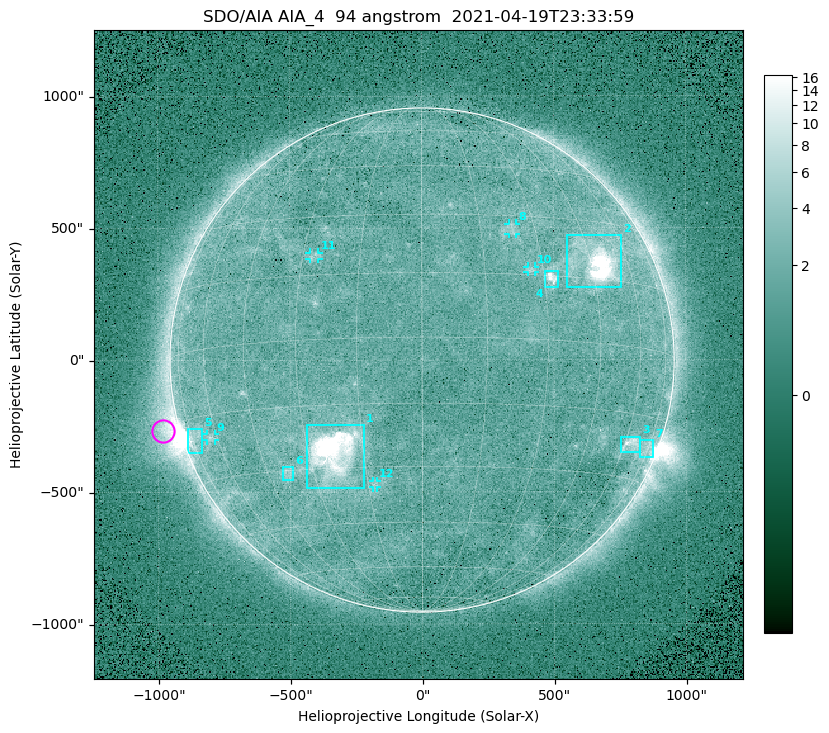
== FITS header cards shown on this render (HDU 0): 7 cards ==
TELESCOP= 'SDO/AIA '
INSTRUME= 'AIA_4   '
WAVELNTH=                   94
WAVEUNIT= 'angstrom'
DATE-OBS= '2021-04-19T23:33:59.12'
CTYPE1  = 'HPLN-TAN'
CTYPE2  = 'HPLT-TAN'

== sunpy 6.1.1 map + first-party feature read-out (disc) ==
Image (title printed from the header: SDO/AIA AIA_4  94 angstrom  2021-04-19T23:33:59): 512 x 512 px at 4.8 arcsec/px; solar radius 955 arcsec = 199 px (full disc in frame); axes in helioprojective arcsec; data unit not stated in the header (colour bar unlabelled)
Orientation: roll -0.138 deg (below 1 deg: not rotated)
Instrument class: DISC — disc imager (sunpy class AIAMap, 94 A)
Bright regions (active regions / flare kernels): reference = the median radial profile (limb darkening/brightening removed); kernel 5 px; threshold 5 sigma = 2.54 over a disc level ~1.76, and >= 1.15x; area >= 9 px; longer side >= 5 px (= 24 arcsec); searched inside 0.97 R_sun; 12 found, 12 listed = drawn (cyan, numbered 1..; 5 of them under ~33 arcsec drawn as corner ticks so the feature stays visible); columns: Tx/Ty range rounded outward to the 10 arcsec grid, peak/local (2 s.f.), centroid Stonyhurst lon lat
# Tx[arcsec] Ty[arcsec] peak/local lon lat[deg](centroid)
1 -440..-220 -490..-240 360 -23 -26
2 550..760 270..470 41 +47 +19
3 750..830 -350..-290 4.6 +63 -22
4 460..520 270..340 7.1 +32 +14
5 -890..-830 -350..-260 5.9 -72 -19
6 -530..-490 -450..-400 3 -38 -31
7 820..880 -370..-300 3.1 +74 -22
8 330..360 470..520 2.7 +23 +26
9 -820..-780 -300..-280 2.9 -63 -20
10 400..430 330..360 2.9 +27 +16
11 -430..-390 380..410 2.8 -27 +20
12 -190..-170 -480..-450 2.8 -13 -34
Off-limb structures (1.02-1.3 R_sun): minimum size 50 px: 5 found; the strongest spans PA ~85..115 deg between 1.02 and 1.22 R_sun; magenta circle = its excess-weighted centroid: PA ~105 deg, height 1.06 R_sun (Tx ~-980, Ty ~-270 arcsec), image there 5.2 x the reference